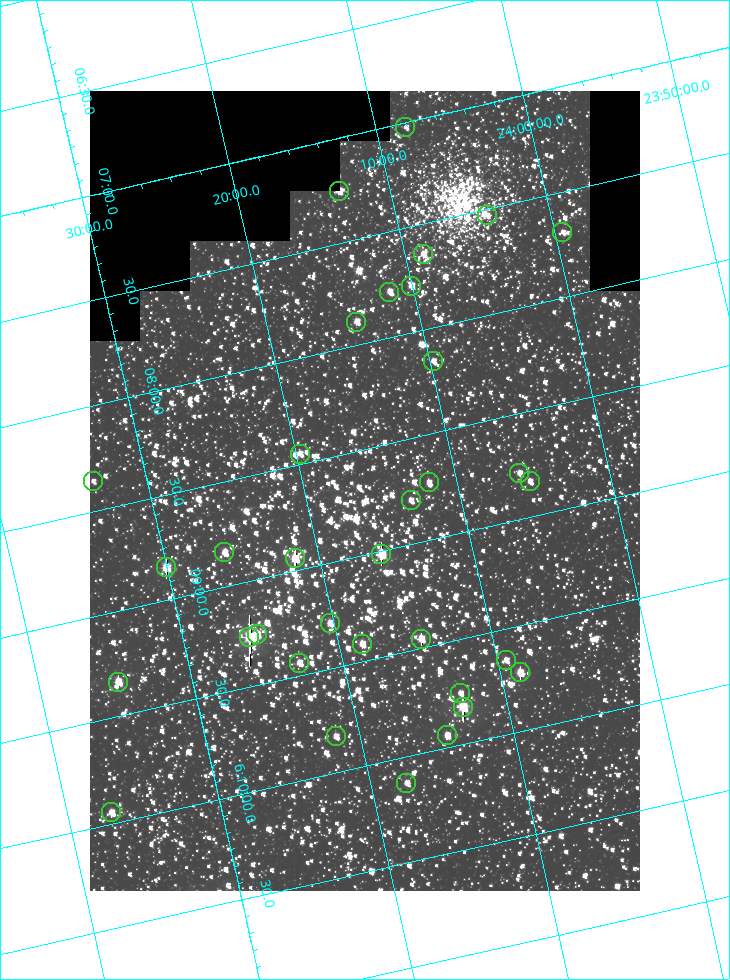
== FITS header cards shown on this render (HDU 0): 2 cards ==
NAXIS1  =                  550 / Axis length
NAXIS2  =                  800 / Axis length

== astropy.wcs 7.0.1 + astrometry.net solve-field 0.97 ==
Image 550 x 800 px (HDU 0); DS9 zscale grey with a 90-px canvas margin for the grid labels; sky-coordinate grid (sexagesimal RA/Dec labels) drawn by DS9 from the SOLVED WCS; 34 Tycho-2 reference stars matched to detected sources circled (green)
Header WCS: RA---TAN-SIP/DEC--TAN-SIP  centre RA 06:08:42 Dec +24:16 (92.17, +24.27 deg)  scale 3.98 arcsec/px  FOV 36.5' x 53.0'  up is -103 deg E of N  parity normal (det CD < 0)
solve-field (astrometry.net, Tycho-2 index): VERIFIED the header's WCS against the Tycho-2 star catalogue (verified at 3 index scales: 19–32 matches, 0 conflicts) and refined it, rather than solving blind
Solved WCS: RA---TAN-SIP/DEC--TAN-SIP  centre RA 06:08:42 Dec +24:16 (92.17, +24.27 deg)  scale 3.98 arcsec/px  FOV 36.4' x 53.0'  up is -103 deg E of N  parity normal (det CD < 0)
The solver's refit moves the header's centre by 0.49 arcsec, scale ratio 0.9994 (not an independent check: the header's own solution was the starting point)
Tycho-2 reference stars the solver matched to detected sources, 34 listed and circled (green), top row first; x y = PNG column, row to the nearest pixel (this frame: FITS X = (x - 90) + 1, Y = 800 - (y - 91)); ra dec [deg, ICRS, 3 dp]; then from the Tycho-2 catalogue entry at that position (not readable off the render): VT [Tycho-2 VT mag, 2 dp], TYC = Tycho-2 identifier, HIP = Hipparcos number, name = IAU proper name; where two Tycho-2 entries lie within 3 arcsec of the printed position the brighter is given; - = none
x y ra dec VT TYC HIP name
405 127 91.756 +24.135 11.55 1864-383-1 - -
339 191 91.813 +24.222 9.50 1864-951-1 - -
487 215 91.882 +24.069 10.67 1864-1197-1 - -
562 232 91.922 +23.991 11.04 1864-773-1 - -
423 254 91.910 +24.147 9.81 1864-677-1 - -
411 286 91.945 +24.168 9.83 1864-545-1 - -
389 292 91.946 +24.193 9.49 1864-879-1 - -
356 322 91.972 +24.235 9.87 1864-607-1 - -
433 361 92.040 +24.163 9.97 1864-387-1 - -
300 454 92.113 +24.329 10.09 1877-692-1 - -
519 473 92.195 +24.097 9.91 1877-1306-1 - -
93 481 92.090 +24.558 11.22 1868-1493-1 - -
530 481 92.208 +24.088 10.02 1877-898-1 - -
429 482 92.182 +24.197 9.90 1877-42-1 - -
411 500 92.198 +24.221 10.14 1877-234-1 - -
224 552 92.210 +24.434 9.33 1881-345-1 - -
381 554 92.254 +24.266 8.73 1877-224-1 - -
295 558 92.236 +24.360 8.19 1877-300-1 29148 -
166 567 92.212 +24.501 8.67 1881-93-1 - -
330 623 92.321 +24.338 9.42 1877-884-1 - -
257 634 92.315 +24.419 9.14 1881-15-1 - -
249 637 92.316 +24.428 7.55 1881-1595-1 - -
421 639 92.364 +24.244 8.80 1877-1589-1 - -
362 644 92.355 +24.308 9.21 1877-702-1 - -
506 660 92.412 +24.157 10.23 1877-766-1 - -
299 663 92.360 +24.380 9.69 1881-496-1 - -
520 672 92.431 +24.145 8.75 1877-16-1 - -
118 682 92.334 +24.580 8.60 1881-81-1 - -
460 693 92.439 +24.215 10.07 1877-154-1 - -
463 707 92.456 +24.215 7.57 1877-1484-1 - -
447 735 92.485 +24.239 9.49 1877-1276-1 - -
336 736 92.457 +24.359 9.75 1877-1432-1 - -
406 783 92.531 +24.294 10.40 1877-334-1 - -
111 812 92.487 +24.619 9.38 1881-1542-1 - -